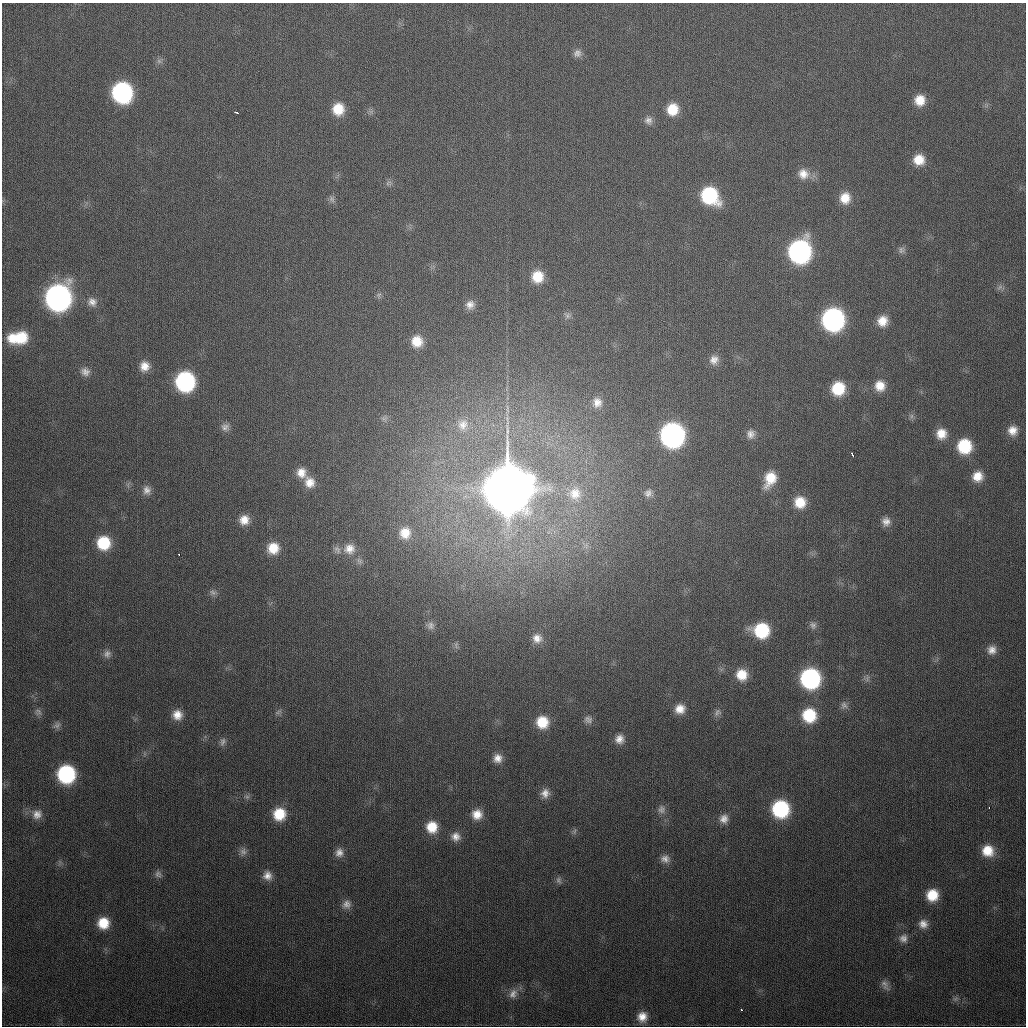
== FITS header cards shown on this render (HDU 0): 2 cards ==
NAXIS1  =                 1024
NAXIS2  =                 1024

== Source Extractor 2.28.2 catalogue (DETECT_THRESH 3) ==
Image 1024 x 1024 px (HDU 0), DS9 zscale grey, 1 PNG px = 1 image px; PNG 1028 x 1028 px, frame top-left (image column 1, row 1024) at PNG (2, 3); no overlay
Background 339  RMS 13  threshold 39.7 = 3 sigma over >= 5 px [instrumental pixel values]
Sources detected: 119; all 119 listed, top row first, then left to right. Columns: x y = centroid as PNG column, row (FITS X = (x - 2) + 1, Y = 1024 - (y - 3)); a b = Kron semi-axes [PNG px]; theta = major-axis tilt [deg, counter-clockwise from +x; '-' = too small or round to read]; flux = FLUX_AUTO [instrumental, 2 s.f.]
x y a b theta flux
577 53 11 10 - 5.1e+03
159 61 7 6 - 2.7e+03
122 92 14 13 - 1.9e+05
920 100 12 11 - 1.5e+04
338 109 13 12 - 2.0e+04
672 109 13 12 - 2.1e+04
236 112 4 3 - 2.3e+03
648 120 11 11 - 5.3e+03
919 160 12 12 - 1.6e+04
803 174 15 14 - 1.2e+04
388 183 10 5 29 2.6e+03
710 196 15 13 -45 8.3e+04
845 198 13 11 84 1.4e+04
332 199 10 7 -70 2.9e+03
901 250 10 9 - 3.5e+03
800 251 15 14 - 3.1e+05
537 277 13 12 - 2.0e+04
1000 287 9 5 32 2.3e+03
379 295 8 7 - 2.5e+03
58 298 15 14 - 5.6e+05
92 302 13 12 - 7.5e+03
470 305 12 11 - 6.9e+03
567 315 10 7 -37 3.4e+03
833 320 14 13 - 3.1e+05
882 321 12 11 - 1.3e+04
21 337 16 12 25 2.8e+04
12 338 12 11 - 1.4e+04
417 341 13 13 - 1.7e+04
714 360 12 11 - 7.5e+03
144 366 11 10 - 9.8e+03
85 372 12 10 -38 5.9e+03
185 381 13 13 - 1.6e+05
880 386 13 12 - 1.3e+04
838 388 12 11 - 3.4e+04
597 402 15 14 - 1.2e+04
507 409 13 2 -78 2.1e+03
911 416 7 5 89 2.4e+03
384 419 9 6 -2 2.7e+03
463 425 16 14 70 1.2e+04
225 427 11 10 - 5.0e+03
1013 430 13 12 - 1.1e+04
750 434 12 10 -90 6.2e+03
941 434 13 12 - 1.4e+04
672 435 14 14 - 4.2e+05
964 446 14 13 - 4.5e+04
852 455 5 2 - 2.8e+03
301 473 12 11 - 1.0e+04
977 476 12 12 - 1.3e+04
770 479 20 13 67 2.3e+04
310 482 14 12 -62 1.2e+04
147 490 12 10 -78 6.2e+03
507 490 18 17 - 7.7e+06
648 493 11 9 39 4.5e+03
575 494 19 17 88 2.0e+04
800 502 13 13 - 1.9e+04
244 520 13 12 - 1.2e+04
886 521 11 11 - 6.8e+03
405 533 18 17 - 2.1e+04
103 543 13 13 - 3.6e+04
586 545 8 7 - 3.9e+03
273 548 13 13 - 1.9e+04
349 549 15 14 - 1.2e+04
337 550 12 8 -55 3.8e+03
179 554 3 2 - 1.4e+03
359 561 11 6 -53 3.3e+03
213 592 10 7 -22 3.4e+03
431 625 10 9 - 4.1e+03
813 625 11 9 -46 4.0e+03
761 630 14 13 - 5.6e+04
537 638 12 12 - 8.8e+03
456 645 10 5 -77 2.2e+03
992 650 12 11 - 7.8e+03
107 654 11 10 - 4.7e+03
742 675 13 12 - 1.8e+04
810 678 13 13 - 1.8e+05
867 679 9 6 75 3.1e+03
844 705 11 9 -87 4.1e+03
680 709 13 12 - 1.2e+04
38 712 11 9 -46 4.0e+03
278 712 10 5 30 2.5e+03
717 712 11 8 46 3.9e+03
177 715 11 11 - 1.1e+04
809 715 13 13 - 4.0e+04
588 719 11 10 - 4.7e+03
542 722 13 13 - 2.4e+04
57 725 12 8 39 4.0e+03
619 739 12 11 - 8.1e+03
223 742 11 8 69 3.9e+03
498 758 11 11 - 8.2e+03
66 774 13 12 - 1.1e+05
545 793 12 10 68 7.6e+03
247 797 7 6 - 2.2e+03
989 807 3 2 - 2.7e+03
661 809 12 10 76 5.0e+03
780 809 13 13 - 9.5e+04
37 814 13 13 - 8.5e+03
279 814 12 12 - 2.5e+04
477 814 12 11 - 1.2e+04
724 819 11 10 - 6.8e+03
432 827 13 12 - 2.0e+04
574 831 8 6 69 2.2e+03
456 837 11 11 - 7.4e+03
988 851 14 13 - 2.0e+04
243 852 11 9 78 4.2e+03
339 852 11 10 - 6.4e+03
665 859 12 10 -9 6.1e+03
158 874 9 9 - 3.7e+03
267 876 11 10 - 7.5e+03
559 880 10 8 -74 3.2e+03
932 895 11 11 - 2.2e+04
346 904 12 11 - 6.6e+03
103 923 12 12 - 2.1e+04
923 924 12 11 - 7.9e+03
903 938 12 11 - 6.6e+03
885 985 16 9 -61 5.9e+03
513 994 15 11 62 8.8e+03
955 999 8 7 - 2.7e+03
742 1010 3 3 - 2.5e+03
642 1017 11 10 - 1.0e+04